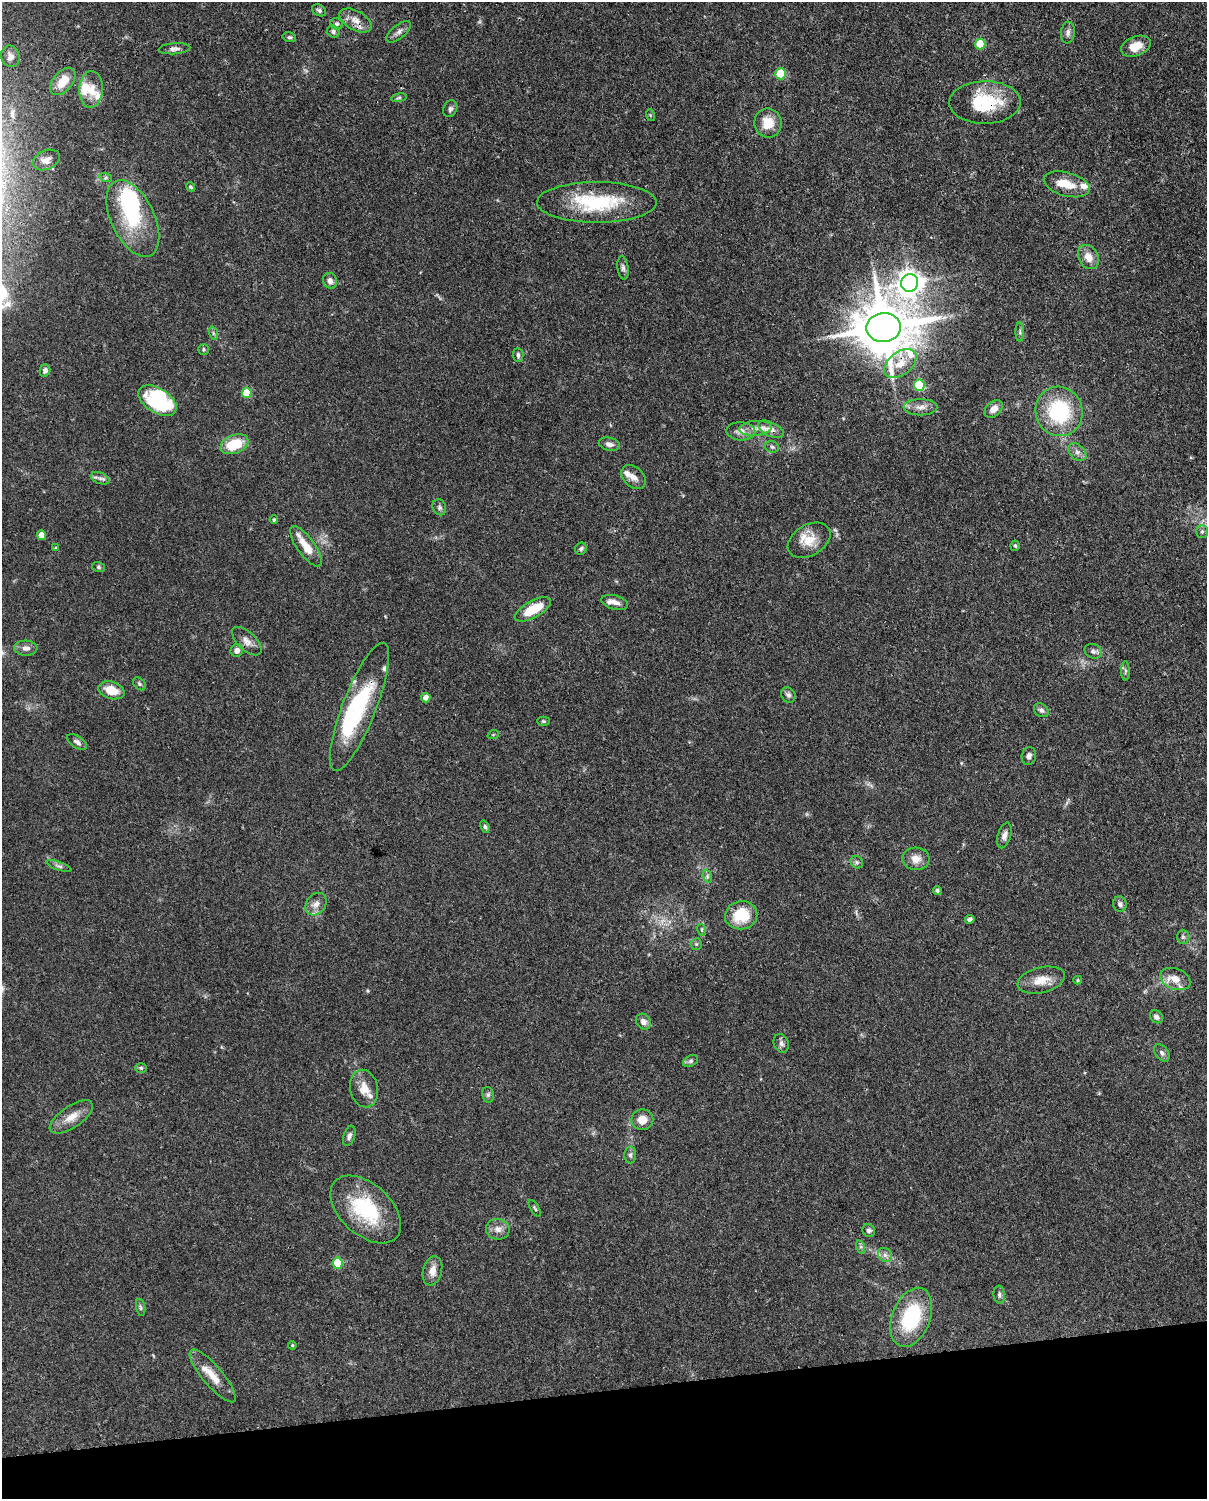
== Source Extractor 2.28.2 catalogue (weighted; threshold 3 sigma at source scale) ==
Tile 10 of 4 x 3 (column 2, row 3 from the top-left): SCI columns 1296-2500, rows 263-1759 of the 5012 x 4911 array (HDU 1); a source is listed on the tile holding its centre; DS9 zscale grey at full resolution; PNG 1209 x 1501 px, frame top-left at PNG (2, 2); each listed source drawn as its Kron ellipse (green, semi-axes under 4 px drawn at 4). Shown black and unused: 7% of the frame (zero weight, under 3 of 4 exposures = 7% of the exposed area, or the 3 px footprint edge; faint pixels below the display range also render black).
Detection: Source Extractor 2.28.2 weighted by HDU 2 'WHT'; one run over the whole footprint, this tile lists its part. Background 0.109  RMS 0.0042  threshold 0.0187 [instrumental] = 3 sigma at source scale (4.5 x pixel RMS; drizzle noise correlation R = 1.50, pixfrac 1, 0.05/0.05 arcsec/px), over >= 5 px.
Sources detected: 137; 5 inside a brighter object's white glare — neither listed nor drawn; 12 inside a brighter listed object's ellipse — not listed separately; the other 120 listed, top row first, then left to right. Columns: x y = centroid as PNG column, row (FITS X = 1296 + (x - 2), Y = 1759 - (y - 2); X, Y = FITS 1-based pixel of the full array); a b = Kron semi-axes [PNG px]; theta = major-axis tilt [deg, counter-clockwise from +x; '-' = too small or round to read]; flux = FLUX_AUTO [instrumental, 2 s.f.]
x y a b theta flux
319 10 7 5 -30 0.84
356 21 17 9 -30 4.4
337 24 6 5 - 0.92
333 32 6 5 - 1.1
399 32 15 6 39 1.9
1068 33 11 7 84 1.7
289 37 7 5 -13 0.82
980 44 5 5 - 14
1136 46 15 9 21 5.9
174 49 16 5 4 1.7
10 56 11 9 -77 2.2
781 74 5 5 - 18
63 81 16 9 50 7.1
91 89 18 11 87 6.2
399 98 8 4 8 0.72
985 102 36 21 1 22
450 109 9 6 64 1.3
650 115 6 4 -72 0.55
768 123 14 13 - 7.6
46 160 14 9 24 3.1
106 178 6 4 -17 0.77
1067 184 23 12 -15 7.2
191 187 5 4 - 0.59
597 202 60 20 0 32
133 218 41 21 -64 29
1088 257 13 9 -61 4.5
623 268 11 5 -82 1.2
330 281 8 7 - 2.4
910 283 9 8 - 410
884 328 17 14 1 2700
1020 332 9 4 -90 0.86
213 333 7 4 -72 0.74
203 349 5 5 - 0.64
518 355 7 5 -88 1
900 364 18 11 38 6.6
45 370 6 5 - 1.5
919 385 6 5 - 29
247 393 5 5 - 13
157 401 21 12 -32 35
920 407 17 8 0 3.1
994 409 10 7 45 3.5
1059 411 25 23 -67 34
755 428 16 7 5 3.1
771 429 14 7 -25 2.5
741 431 14 9 -2 3.3
234 444 14 9 21 13
609 444 11 6 -12 1.9
772 447 7 5 -15 0.88
1077 452 10 7 -45 2
634 477 14 10 -42 2.9
100 478 10 5 -21 1.4
439 507 8 6 -67 1.1
274 520 4 3 - 0.52
1202 531 6 5 - 0.89
41 535 5 4 - 5.2
809 540 23 15 30 7.2
306 546 24 8 -54 6.7
1015 546 5 4 - 0.64
56 548 4 3 - 0.44
581 549 6 5 - 0.86
98 567 6 5 - 0.68
615 602 14 7 -15 2.6
533 609 20 8 28 11
247 641 18 9 -43 3
26 648 11 7 -2 2.2
237 651 6 6 - 2.2
1093 651 9 7 -26 1.3
1125 671 9 4 -90 0.93
139 684 7 5 -43 0.83
112 690 13 8 -17 7.5
788 695 8 7 - 1.3
426 698 4 4 - 3.5
359 707 68 17 69 36
1041 710 8 6 -36 1.3
543 721 6 4 0 0.56
493 735 6 3 20 0.41
77 742 11 6 -33 1.5
1029 756 9 7 78 1.6
485 827 6 4 -69 0.85
1004 835 13 6 73 1.9
916 859 14 11 -5 3.9
857 862 7 5 -46 0.92
59 866 13 4 -19 1.2
707 876 7 4 -72 0.91
937 890 4 4 - 0.79
316 904 12 9 51 3
1120 904 7 7 - 1.3
741 915 16 14 10 14
970 919 5 4 - 1
702 930 6 4 -72 0.56
1183 937 7 6 - 0.92
696 944 5 5 - 0.72
1175 979 16 10 -21 4.8
1041 980 24 12 14 6.7
1078 980 4 4 - 0.41
1156 1017 7 5 -45 1.6
643 1022 8 7 - 2.2
781 1043 10 7 -67 1.5
1162 1053 10 6 -52 1.5
691 1061 8 5 27 0.98
141 1068 6 5 - 0.66
364 1089 19 14 -78 5.8
488 1095 8 6 -76 0.99
71 1117 25 10 34 5.7
642 1120 11 10 - 4.7
349 1136 10 5 72 1.4
630 1155 8 6 -89 1.1
535 1208 9 3 -59 0.68
366 1209 42 25 -42 30
498 1229 12 10 -10 2.9
869 1230 6 6 - 1.2
861 1247 7 4 -72 0.81
885 1255 8 6 -44 1.5
338 1263 5 5 - 18
432 1271 15 9 74 4
999 1295 9 5 -83 1.1
141 1307 9 4 -80 0.74
911 1317 31 19 68 30
292 1345 4 3 - 0.42
213 1376 33 10 -50 7.2
Overlapping masked pixels (flux is a lower limit): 5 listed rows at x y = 356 21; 174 49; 985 102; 884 328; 359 707